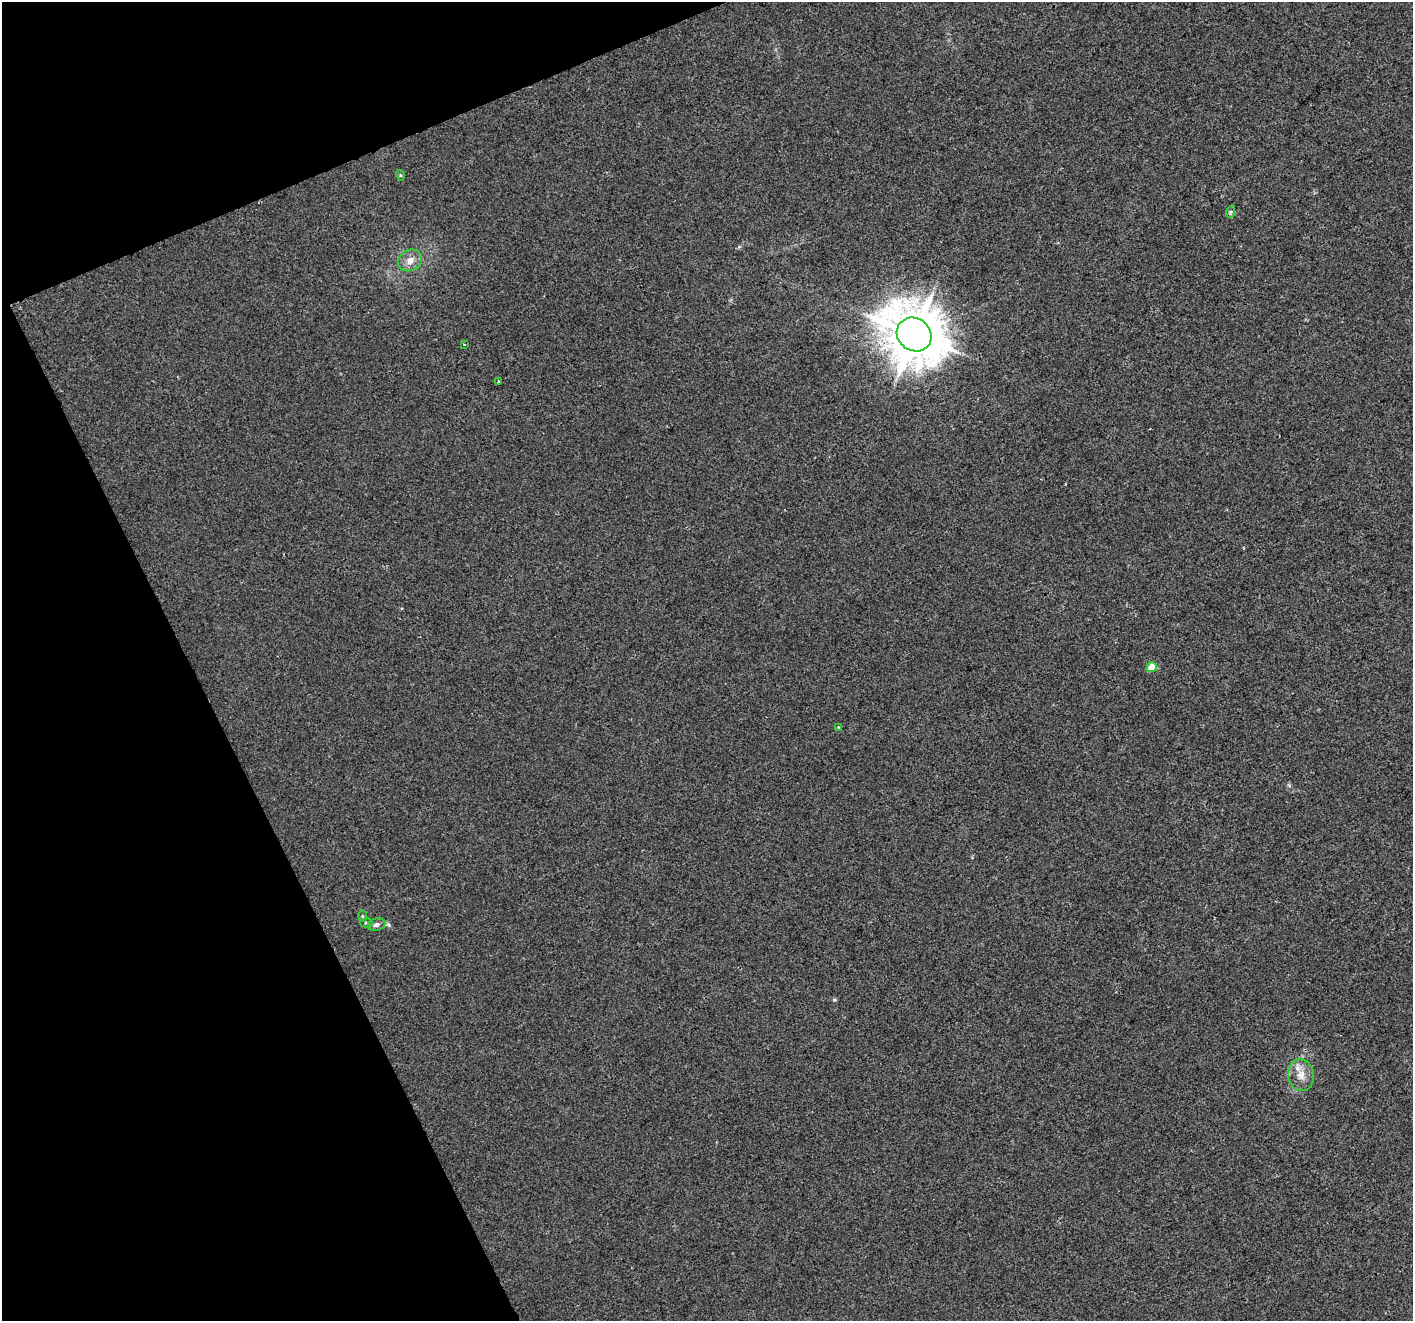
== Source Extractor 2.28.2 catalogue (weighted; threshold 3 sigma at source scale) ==
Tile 5 of 4 x 4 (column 1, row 2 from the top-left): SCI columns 3-1413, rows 2783-4101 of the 5647 x 5507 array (HDU 1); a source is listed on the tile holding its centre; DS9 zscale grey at full resolution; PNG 1415 x 1323 px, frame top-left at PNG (2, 2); each listed source drawn as its Kron ellipse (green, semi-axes under 4 px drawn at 4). Shown black and unused: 20% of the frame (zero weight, under 2 of 3 exposures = <1% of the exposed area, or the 3 px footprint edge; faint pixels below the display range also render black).
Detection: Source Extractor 2.28.2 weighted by HDU 2 'WHT'; one run over the whole footprint, this tile lists its part. Background 0.00657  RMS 0.0046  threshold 0.0208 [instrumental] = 3 sigma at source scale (4.5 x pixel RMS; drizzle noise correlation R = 1.50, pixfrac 1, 0.0396/0.0396 arcsec/px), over >= 5 px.
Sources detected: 13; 1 inside a brighter listed object's ellipse — not listed separately; the other 12 listed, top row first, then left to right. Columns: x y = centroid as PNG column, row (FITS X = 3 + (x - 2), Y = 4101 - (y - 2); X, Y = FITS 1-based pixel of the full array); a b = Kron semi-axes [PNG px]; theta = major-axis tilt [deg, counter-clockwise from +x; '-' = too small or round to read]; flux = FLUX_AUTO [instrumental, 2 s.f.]
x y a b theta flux
400 175 5 3 - 0.5
1230 212 6 4 71 0.75
410 260 12 10 31 4.2
914 334 18 16 -37 2400
464 344 3 2 - 0.49
498 382 4 3 - 0.47
1152 667 5 5 - 11
838 727 4 2 - 0.32
362 916 6 4 -89 0.61
366 923 6 4 -2 0.72
377 925 9 6 13 1.8
1301 1075 16 13 -81 5.5
Unlisted compact peaks at least as high as the median listed source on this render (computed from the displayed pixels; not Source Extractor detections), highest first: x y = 834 1000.